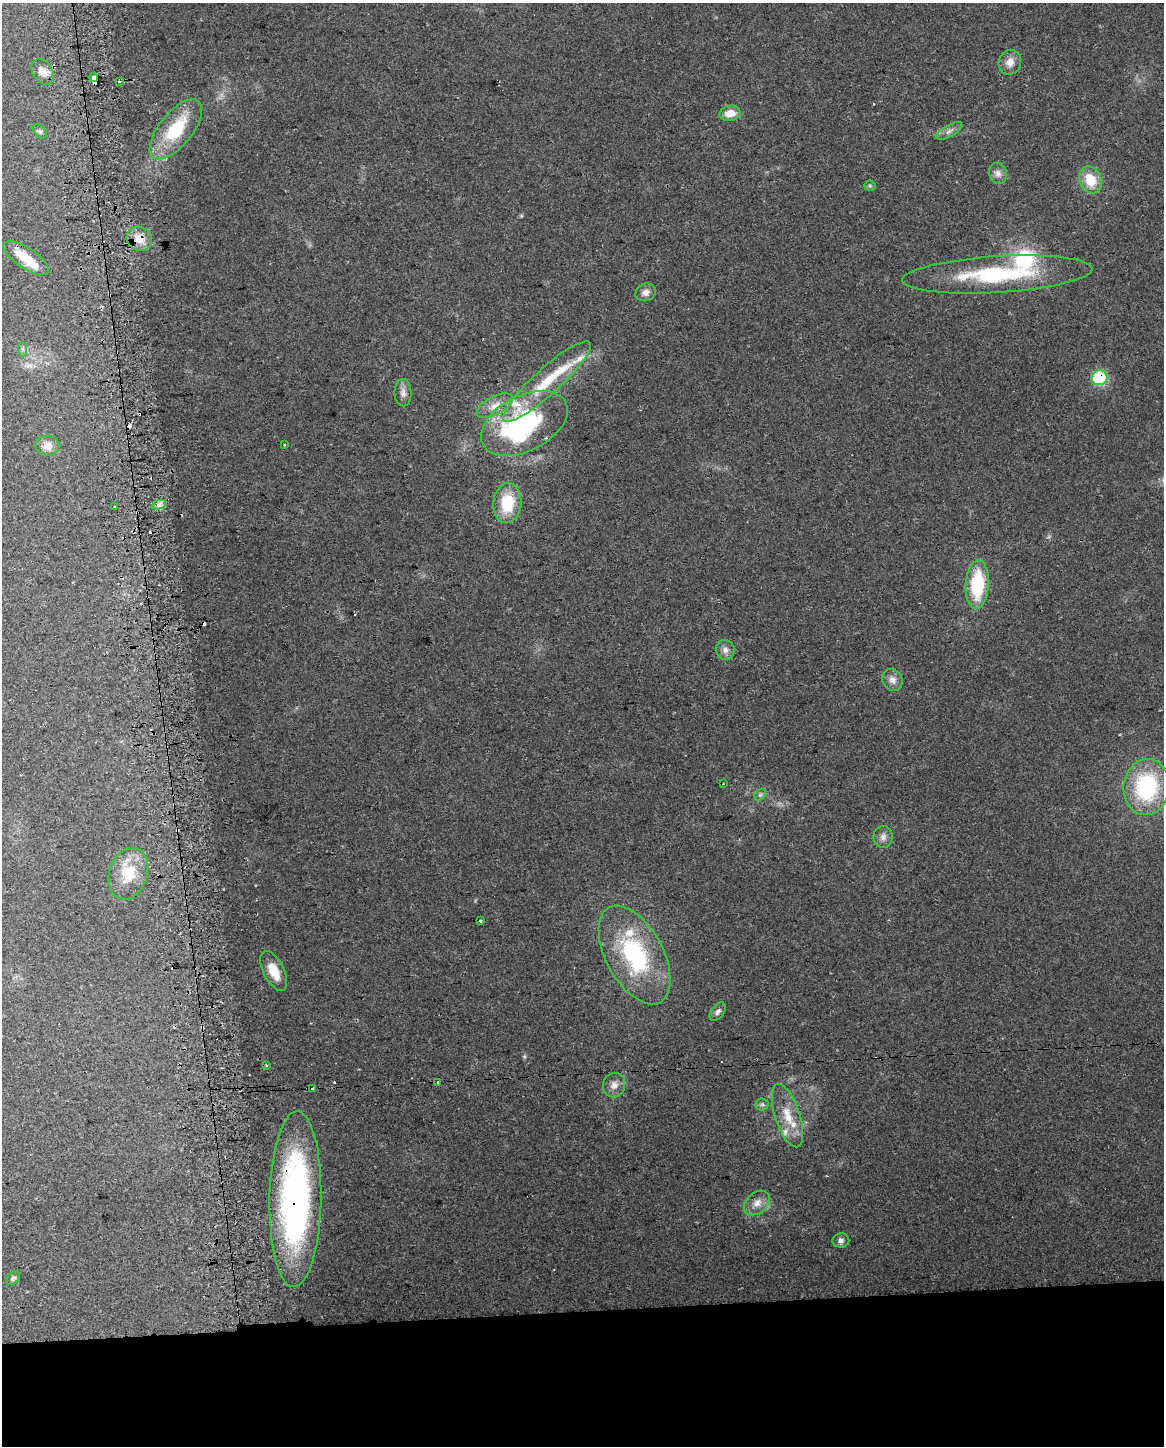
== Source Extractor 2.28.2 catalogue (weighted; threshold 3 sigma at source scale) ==
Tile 11 of 4 x 3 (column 3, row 3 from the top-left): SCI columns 2355-3516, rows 60-1503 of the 4710 x 4405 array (HDU 1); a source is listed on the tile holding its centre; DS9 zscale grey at full resolution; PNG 1166 x 1448 px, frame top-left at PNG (2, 3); each listed source drawn as its Kron ellipse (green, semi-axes under 4 px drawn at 4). Shown black and unused: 10% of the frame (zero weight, under 2 of 3 exposures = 2% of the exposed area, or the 3 px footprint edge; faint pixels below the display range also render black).
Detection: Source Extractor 2.28.2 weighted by HDU 2 'WHT'; one run over the whole footprint, this tile lists its part. Background 0.192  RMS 0.013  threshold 0.0605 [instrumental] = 3 sigma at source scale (4.5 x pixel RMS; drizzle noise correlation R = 1.50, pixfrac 1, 0.0396/0.0396 arcsec/px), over >= 5 px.
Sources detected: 69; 12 cosmic-ray / hot-pixel residue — neither listed nor drawn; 9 inside a brighter listed object's ellipse — not listed separately; the other 48 listed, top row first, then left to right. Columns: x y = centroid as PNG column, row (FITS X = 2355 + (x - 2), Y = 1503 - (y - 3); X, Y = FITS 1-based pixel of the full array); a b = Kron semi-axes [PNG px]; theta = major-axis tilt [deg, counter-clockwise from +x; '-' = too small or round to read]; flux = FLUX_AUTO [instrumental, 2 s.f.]
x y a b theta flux
1010 62 12 11 - 11
43 72 14 9 -56 11
94 77 4 3 - 21
119 81 3 2 - 2.1
730 113 10 7 10 17
176 129 36 16 51 63
40 131 8 5 -44 3.1
949 131 14 6 30 5.9
998 173 10 9 - 7.1
1090 180 14 10 -67 31
870 186 5 5 - 1.9
139 239 13 11 -34 17
26 258 26 10 -33 30
997 274 95 18 3 140
646 292 10 8 22 7.6
23 349 7 4 90 2.8
1099 378 8 7 - 84
547 382 58 13 42 65
403 393 13 8 -88 6.9
495 406 20 9 28 15
524 423 46 27 27 190
284 445 3 2 - 1.8
48 446 11 10 - 12
507 503 20 14 84 51
159 505 7 4 18 4
114 506 3 3 - 3.3
977 584 24 11 87 80
725 650 10 9 - 6.8
892 680 11 9 -59 7.7
723 784 2 2 - 1.2
1147 787 28 23 83 130
760 795 6 5 - 2.7
883 837 11 9 89 6.5
128 874 26 19 72 42
480 921 3 3 - 4.6
635 955 54 28 -62 150
274 971 21 10 -63 22
718 1012 10 6 53 4.6
266 1065 4 2 - 1.1
438 1082 3 3 - 4.2
614 1085 12 11 - 9.2
312 1089 3 3 - 2.9
762 1104 6 6 - 2.8
787 1116 33 12 -72 30
295 1199 88 26 89 380
757 1203 14 10 40 11
841 1240 8 7 - 4.4
13 1278 8 5 45 2.6
Overlapping masked pixels (flux is a lower limit): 4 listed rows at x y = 94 77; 139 239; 1099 378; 295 1199